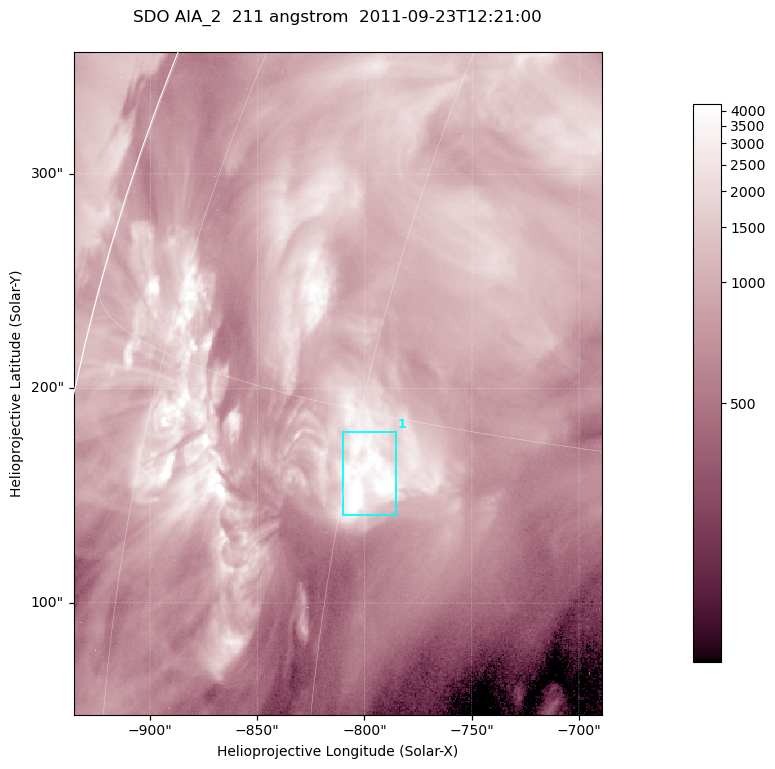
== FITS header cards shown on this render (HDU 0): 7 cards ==
TELESCOP= 'SDO     '           /
INSTRUME= 'AIA_2   '           /
WAVELNTH=                  211 /
WAVEUNIT= 'angstrom'           /
DATE-OBS= '2011-09-23T12:21:00.62' /
CTYPE1  = 'HPLN-TAN'           /
CTYPE2  = 'HPLT-TAN'           /

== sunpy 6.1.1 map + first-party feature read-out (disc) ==
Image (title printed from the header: SDO AIA_2  211 angstrom  2011-09-23T12:21:00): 410 x 514 px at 0.601 arcsec/px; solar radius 956 arcsec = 1592 px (partial field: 2.5% of the solar disc is inside the frame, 95% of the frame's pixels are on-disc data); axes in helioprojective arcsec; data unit not stated in the header (colour bar unlabelled)
Pointing: header CRPIX1/2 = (2038.91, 2046.17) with CRVAL1/2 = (0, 0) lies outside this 410 x 514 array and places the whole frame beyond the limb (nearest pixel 1.41 R_sun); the SolarSoft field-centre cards XCEN/YCEN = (-812.5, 202.4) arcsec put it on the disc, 1310 arcsec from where CRPIX/CRVAL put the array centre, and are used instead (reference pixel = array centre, CRVAL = XCEN/YCEN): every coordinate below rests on XCEN/YCEN
Orientation: roll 0.0564 deg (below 1 deg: not rotated)
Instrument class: DISC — disc imager (sunpy class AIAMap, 211 A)
Bright regions (active regions / flare kernels): reference = the on-disc median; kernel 3 px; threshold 5 sigma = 2534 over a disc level ~919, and >= 1.15x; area >= 210 px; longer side >= 5 px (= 3 arcsec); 1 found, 1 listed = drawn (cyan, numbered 1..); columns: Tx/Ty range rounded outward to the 2 arcsec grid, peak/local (2 s.f.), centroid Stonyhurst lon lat
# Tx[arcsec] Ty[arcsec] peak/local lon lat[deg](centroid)
1 -810..-784 140..180 6.6 -59 +13
Off-limb structures (1.02-1.3 R_sun): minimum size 105 px: none found